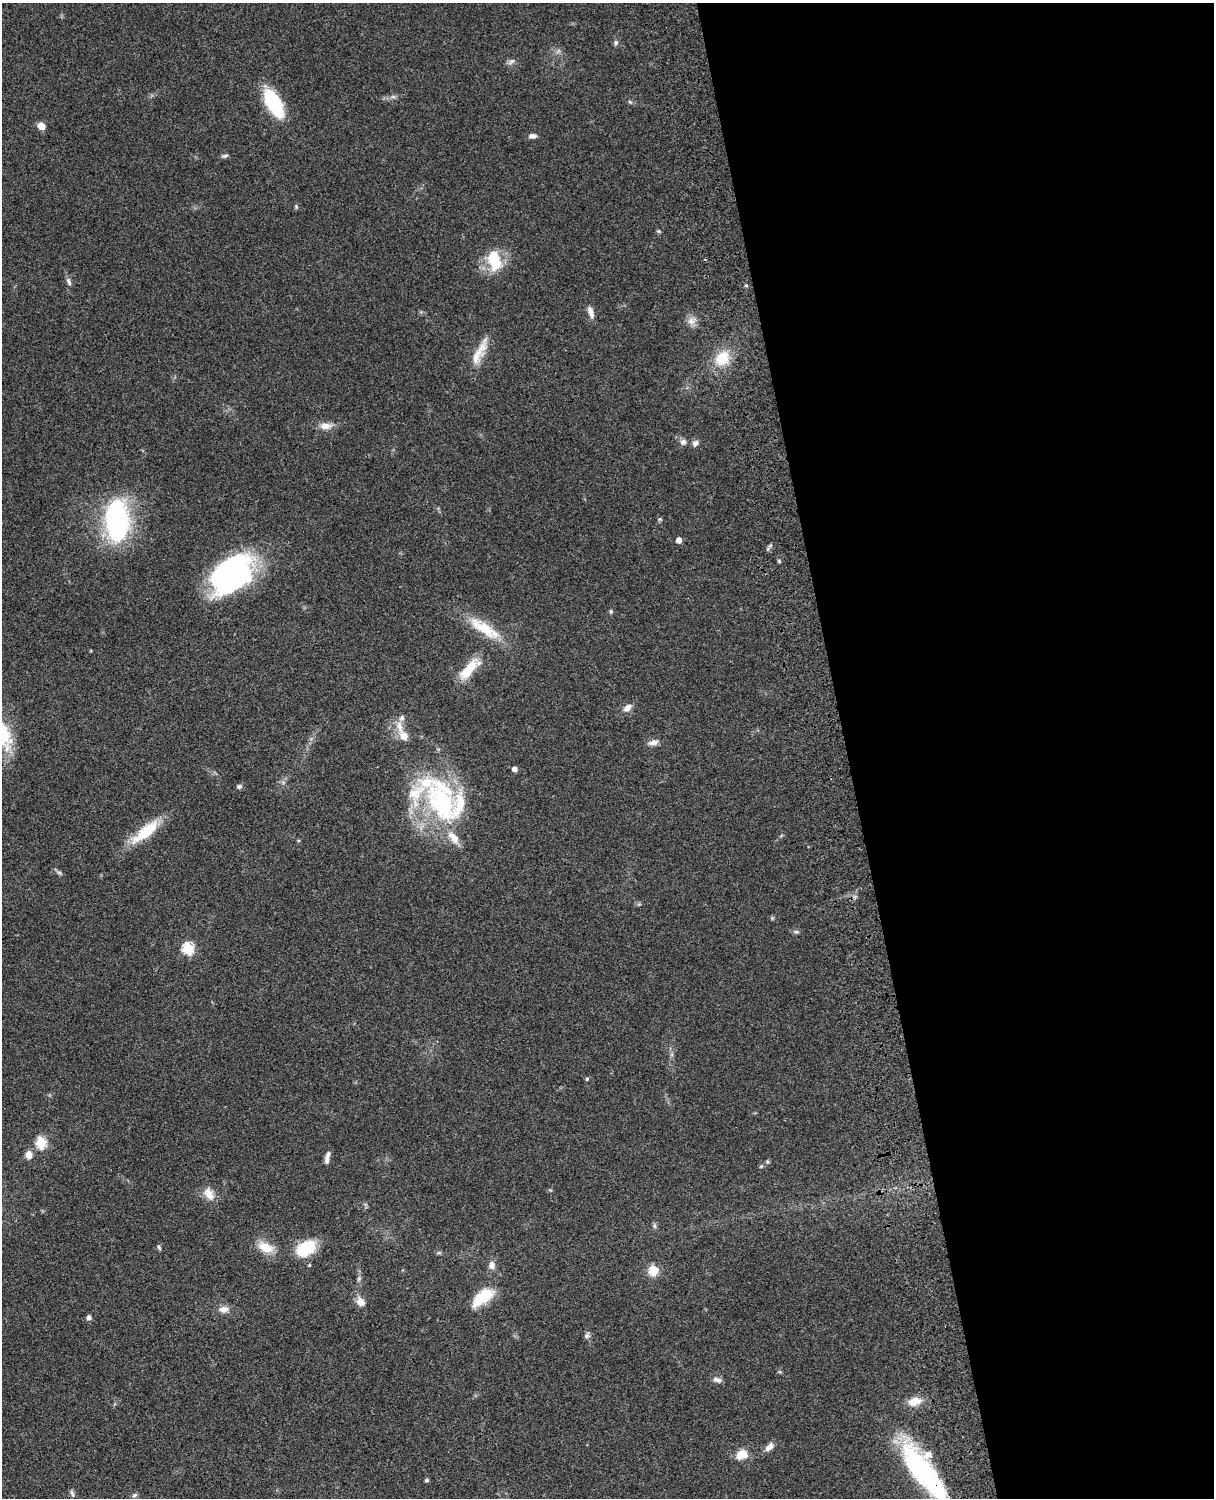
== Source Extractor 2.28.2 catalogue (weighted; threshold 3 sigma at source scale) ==
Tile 8 of 4 x 3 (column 4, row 2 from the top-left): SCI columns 3757-4968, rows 1772-3267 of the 5086 x 4925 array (HDU 1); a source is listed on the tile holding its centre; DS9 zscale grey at full resolution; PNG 1216 x 1500 px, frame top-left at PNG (2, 3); no overlay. Shown black and unused: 30% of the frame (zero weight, under 3 of 4 exposures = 6% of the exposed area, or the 3 px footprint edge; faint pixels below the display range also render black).
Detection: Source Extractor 2.28.2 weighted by HDU 2 'WHT'; one run over the whole footprint, this tile lists its part. Background 0.0994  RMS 0.0064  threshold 0.0289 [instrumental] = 3 sigma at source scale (4.5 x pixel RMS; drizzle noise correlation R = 1.50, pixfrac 1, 0.05/0.05 arcsec/px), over >= 5 px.
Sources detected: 74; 8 inside a brighter listed object's ellipse — not listed separately; the other 66 listed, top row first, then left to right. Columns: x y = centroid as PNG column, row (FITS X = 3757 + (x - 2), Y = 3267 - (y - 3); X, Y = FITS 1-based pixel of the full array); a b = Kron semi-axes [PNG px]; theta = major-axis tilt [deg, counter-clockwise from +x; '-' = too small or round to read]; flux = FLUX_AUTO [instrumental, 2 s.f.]
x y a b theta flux
616 43 7 6 - 1.5
511 61 11 6 37 2.1
393 97 7 4 -1 1.4
630 102 6 4 -42 0.85
273 103 30 13 -60 40
41 126 7 6 - 5.9
532 136 8 5 2 3
225 156 9 4 6 1.4
296 207 6 5 - 0.92
659 231 6 5 - 0.83
494 260 27 17 -74 23
69 282 11 6 -69 2.1
746 285 5 3 - 0.68
591 312 15 7 -71 4
691 321 12 10 20 4.4
477 356 48 11 62 12
722 358 18 15 54 18
325 426 15 8 2 5.7
683 442 8 7 - 2.3
695 443 9 7 58 2.3
660 519 6 4 42 0.83
117 520 39 21 -88 110
679 540 4 4 - 4.7
779 561 5 4 - 0.87
231 574 43 27 39 150
611 611 6 4 -90 0.93
484 628 47 14 -33 23
469 669 29 10 47 18
627 708 10 7 43 4
400 727 23 7 -75 6.7
4 736 42 18 -76 28
653 742 12 6 9 3.6
514 769 5 4 - 3.7
239 786 7 5 18 1.6
441 801 66 38 -68 100
145 832 40 12 39 24
59 872 8 4 -9 1.3
796 932 9 4 -5 1.3
188 948 6 6 - 55
587 1079 5 5 - 0.92
41 1142 6 5 - 46
29 1155 8 7 - 5.4
328 1155 12 6 58 2.3
761 1166 5 4 - 0.84
209 1194 18 12 -58 7.1
654 1226 7 5 -83 1.3
159 1247 7 4 -63 1
265 1247 22 11 -23 11
306 1248 21 13 31 26
439 1253 6 4 -17 0.92
309 1265 4 3 - 0.66
492 1265 9 7 -87 3.7
653 1271 10 10 - 10
483 1297 30 13 37 18
361 1302 14 10 -51 4.8
224 1309 14 8 5 4.7
89 1318 5 5 - 2.7
587 1336 8 7 - 1.7
717 1380 11 6 -11 2.6
914 1401 17 10 17 8.1
769 1447 13 7 44 3.7
742 1454 11 9 24 10
923 1473 65 18 -54 120
427 1480 6 4 16 0.99
72 1493 11 4 -71 1.6
135 1495 7 5 27 1.3
Overlapping masked pixels (flux is a lower limit): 1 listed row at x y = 923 1473
Isophote crosses this tile's border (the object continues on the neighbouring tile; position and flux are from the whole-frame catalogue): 2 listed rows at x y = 4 736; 923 1473